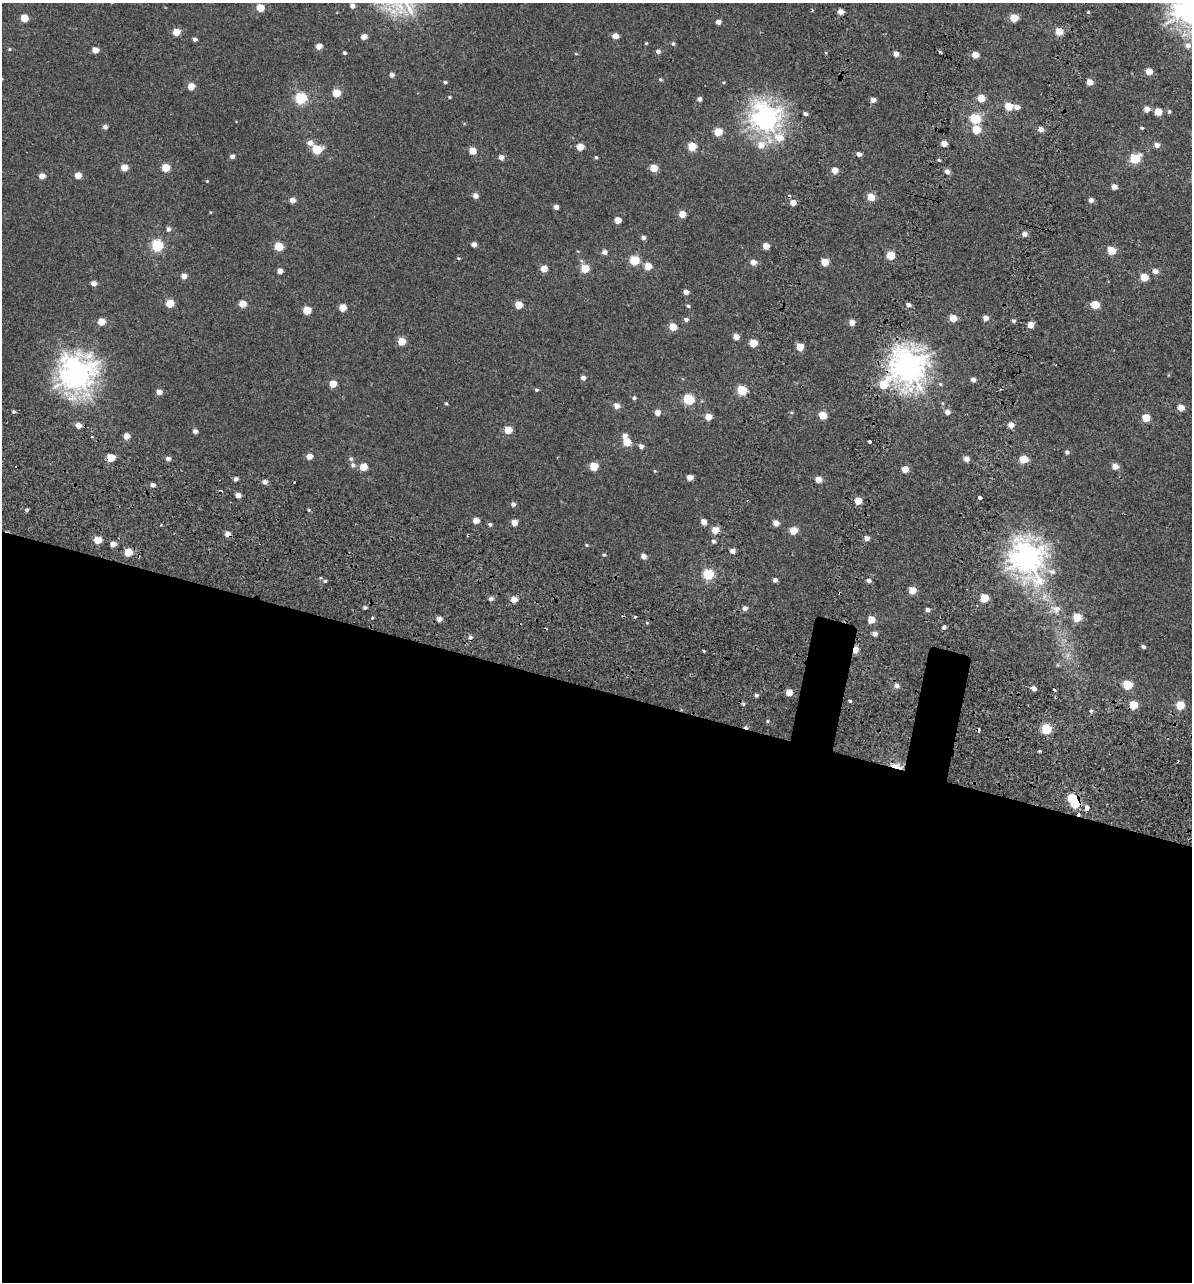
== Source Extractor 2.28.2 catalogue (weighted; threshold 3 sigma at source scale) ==
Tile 14 of 4 x 4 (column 2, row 4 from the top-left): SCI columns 1590-2779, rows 161-1440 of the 5614 x 5431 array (HDU 1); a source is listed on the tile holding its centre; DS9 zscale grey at full resolution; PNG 1194 x 1284 px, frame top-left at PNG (2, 3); no overlay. Shown black and unused: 47% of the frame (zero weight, under 2 of 3 exposures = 11% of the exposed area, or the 3 px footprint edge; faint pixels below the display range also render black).
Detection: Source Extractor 2.28.2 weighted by HDU 2 'WHT'; one run over the whole footprint, this tile lists its part. Background -4.53e-05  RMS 0.0051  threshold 0.0228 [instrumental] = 3 sigma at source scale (4.5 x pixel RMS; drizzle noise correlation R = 1.50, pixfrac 1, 0.0396/0.0396 arcsec/px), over >= 5 px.
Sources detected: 256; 1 inside a brighter object's white glare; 11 cosmic-ray / hot-pixel residue — not listed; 1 inside a brighter listed object's ellipse — not listed separately; the other 243 listed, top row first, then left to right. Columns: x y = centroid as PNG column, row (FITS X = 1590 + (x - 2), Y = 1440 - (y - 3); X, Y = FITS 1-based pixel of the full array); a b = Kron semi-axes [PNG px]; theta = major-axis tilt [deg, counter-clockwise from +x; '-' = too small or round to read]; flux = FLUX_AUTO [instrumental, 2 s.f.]
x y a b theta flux
352 5 5 5 - 2.6
260 8 5 5 - 11
1189 10 11 10 - 430
841 12 4 4 - 4.1
1089 12 3 3 - 4.7
24 18 5 5 - 9.4
1014 18 5 5 - 12
718 22 4 4 - 2.6
1059 31 5 5 - 13
176 32 5 5 - 9
364 36 5 4 - 4.3
615 36 4 4 - 5.1
195 39 4 4 - 1.5
646 43 4 4 - 0.49
673 44 5 5 - 0.9
319 46 4 4 - 4.9
1188 46 7 6 - 2.8
9 49 5 4 - 0.62
95 50 5 4 - 5.7
658 51 5 4 - 1.9
940 52 4 3 - 0.79
344 53 4 4 - 0.9
576 54 5 3 - 0.4
896 54 4 4 - 3.4
975 55 5 4 - 7.4
1149 71 5 4 - 7.7
391 75 5 5 - 1.9
660 80 5 4 - 0.69
445 82 4 3 - 0.86
723 82 5 3 - 0.46
1090 82 5 4 - 5.4
191 86 5 5 - 7.1
336 93 5 5 - 13
449 97 4 3 - 0.56
301 98 6 5 - 50
981 98 5 4 - 9.4
700 99 4 4 - 2.2
873 100 5 4 - 2.6
1009 106 5 5 - 13
1017 107 5 4 - 3.4
1147 109 5 5 - 4.1
1158 112 5 5 - 10
1169 112 6 4 76 0.7
805 114 5 4 - 1.2
765 118 10 9 - 370
975 119 6 5 - 31
105 127 5 5 - 1.9
1142 128 4 3 - 0.64
1041 129 4 4 - 3.1
976 130 5 5 - 11
718 132 5 5 - 14
780 137 14 11 -28 7.5
310 143 6 6 - 3.2
944 144 5 4 - 5
761 145 11 9 33 5.6
1157 145 5 5 - 3.1
692 146 5 5 - 14
580 147 5 5 - 7.9
317 150 6 5 - 20
472 151 5 5 - 8.2
859 154 5 4 - 2.4
232 156 4 4 - 1.9
501 157 4 4 - 3.3
596 157 4 4 - 0.77
1135 159 6 5 - 27
939 160 4 4 - 0.64
124 167 5 5 - 7.7
166 167 5 5 - 13
654 168 5 5 - 11
835 170 5 4 - 5.7
947 172 5 4 - 2.5
78 175 5 4 - 5.8
42 176 5 4 - 4.4
207 181 4 3 - 0.38
1114 187 4 4 - 3.3
475 196 5 4 - 3.1
871 197 5 5 - 11
292 200 5 4 - 3.6
1091 200 4 4 - 2.4
793 203 5 5 - 4.5
556 207 4 4 - 2.6
682 214 5 5 - 8.5
618 220 4 4 - 6.6
168 229 5 5 - 1.5
1025 234 4 4 - 2.9
643 238 4 4 - 1.6
474 244 4 4 - 2.8
157 245 6 5 - 50
279 246 5 5 - 16
766 246 5 4 - 6
1111 250 5 5 - 14
605 252 5 5 - 2.1
891 255 5 5 - 13
458 258 4 4 - 0.54
634 260 5 5 - 23
582 261 6 4 -70 0.75
753 262 5 5 - 4
825 262 5 5 - 9.5
648 266 5 5 - 9.3
544 268 5 4 - 6.5
585 268 5 5 - 14
280 271 4 4 - 3.2
1155 271 5 5 - 2.7
184 276 5 5 - 3.4
1144 277 5 5 - 11
94 283 4 4 - 3.2
686 292 4 4 - 3.3
170 303 5 5 - 12
243 304 5 5 - 8.2
519 305 5 5 - 11
908 305 5 5 - 1.7
1095 305 5 5 - 14
688 306 5 4 - 0.81
343 308 5 5 - 9.1
307 310 5 5 - 12
953 318 5 5 - 8.3
986 318 5 5 - 3.4
686 319 5 5 - 1.3
1013 321 5 4 - 0.94
101 322 5 5 - 8.2
852 322 4 4 - 4.6
1030 325 4 4 - 6
673 327 5 5 - 9.6
736 337 4 4 - 4.5
401 341 5 5 - 11
753 343 5 5 - 10
800 347 5 5 - 10
908 367 13 11 -80 540
77 374 13 12 - 510
583 378 4 4 - 2.2
973 379 5 4 - 2.3
333 384 5 5 - 8.4
883 384 11 7 49 15
940 384 5 4 - 0.69
536 390 5 4 - 0.69
742 390 5 5 - 28
159 392 5 4 - 3.1
634 398 5 4 - 1.1
688 399 5 5 - 34
446 403 4 4 - 0.65
942 403 6 3 -71 0.52
617 406 5 5 - 3.8
1181 408 5 4 - 6.5
14 412 5 4 - 0.72
657 412 5 5 - 3.8
791 412 5 3 - 0.5
947 412 5 5 - 2.5
822 415 5 5 - 12
708 417 5 4 - 7.1
1146 418 5 5 - 11
78 425 5 5 - 3.5
1011 425 5 4 - 4.5
508 430 5 5 - 9.9
195 431 4 4 - 2
625 435 5 5 - 2.2
92 436 3 3 - 0.85
127 436 5 5 - 4.4
869 441 4 3 - 2.2
627 442 5 5 - 12
641 446 5 5 - 2
1067 452 6 5 - 1.2
309 456 5 5 - 4.1
111 458 5 5 - 14
168 459 5 5 - 1.8
967 459 5 4 - 3.1
1024 459 5 5 - 11
353 465 7 6 - 1.5
594 466 5 5 - 14
1115 466 5 5 - 4.6
363 467 5 5 - 11
905 469 5 4 - 7.1
655 471 4 4 - 0.48
690 477 4 4 - 5
236 479 4 4 - 1.8
818 479 5 4 - 5.1
265 482 5 5 - 1.8
153 485 5 4 - 2
238 495 4 4 - 3.2
980 498 4 3 - 2.7
858 501 5 5 - 8.4
513 504 5 5 - 1.7
26 510 4 4 - 0.87
309 510 5 3 - 0.5
476 520 5 4 - 5.1
514 522 4 4 - 4.7
704 522 4 4 - 4.4
776 523 5 5 - 3.9
490 524 5 4 - 1
715 530 5 5 - 7
793 530 5 5 - 8.8
228 534 5 4 - 3.5
867 538 5 4 - 2.8
97 540 5 5 - 10
713 541 5 5 - 1.1
113 544 5 4 - 3.3
586 545 4 4 - 0.52
732 551 5 4 - 2.6
128 552 5 5 - 13
604 555 4 4 - 0.67
644 556 5 4 - 3.6
1027 558 14 11 -69 450
1052 572 11 7 -20 2.8
708 574 5 5 - 36
775 580 4 4 - 2.1
325 581 5 4 - 0.65
869 581 5 5 - 1.7
912 590 5 5 - 8
984 598 5 5 - 14
491 599 5 4 - 1.6
514 600 5 4 - 5.6
365 608 4 4 - 0.93
745 608 5 5 - 2
1056 609 14 11 -8 4.4
927 610 5 4 - 1.6
372 617 3 3 - 1.4
635 617 4 4 - 0.61
1077 617 5 5 - 13
439 619 5 4 - 3
871 620 5 5 - 7.9
647 623 5 3 - 0.46
944 627 4 4 - 1.1
875 633 5 5 - 2.2
1143 647 4 4 - 1.3
855 650 5 4 - 7.3
704 651 3 2 - 0.62
1067 655 7 4 71 1.2
1057 665 6 3 72 0.52
1128 685 5 5 - 19
897 686 6 5 - 2.2
1034 689 4 4 - 6.7
789 693 5 5 - 5.4
756 695 4 4 - 0.99
850 701 3 3 - 1
743 704 5 3 - 0.65
1134 705 5 5 - 14
1180 705 5 5 - 13
1091 711 5 4 - 0.89
768 721 5 3 - 0.53
1046 729 6 5 - 27
1039 751 4 3 - 0.47
896 766 13 4 -17 7.9
1075 804 6 5 - 14
1087 808 4 4 - 4.8
Overlapping masked pixels (flux is a lower limit): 5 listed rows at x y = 111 458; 228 534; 855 650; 896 766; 1075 804
Isophote crosses this tile's border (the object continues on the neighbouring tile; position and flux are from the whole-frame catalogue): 1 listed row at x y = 1189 10